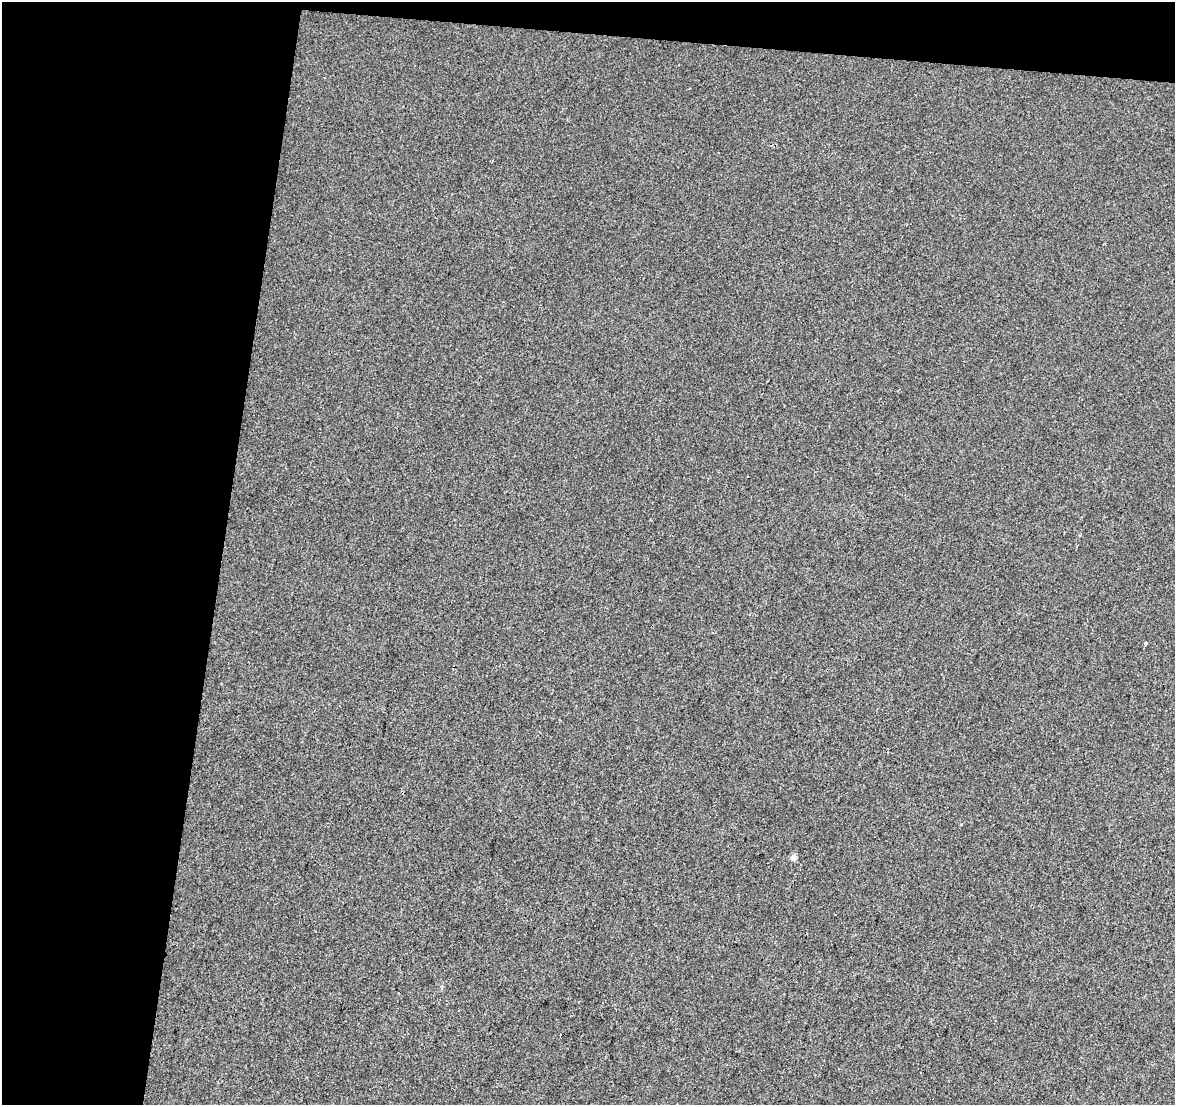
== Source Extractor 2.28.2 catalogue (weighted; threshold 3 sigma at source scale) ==
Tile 1 of 2 x 2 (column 1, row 1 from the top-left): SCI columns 1-1173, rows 1232-2334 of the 2346 x 2447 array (HDU 1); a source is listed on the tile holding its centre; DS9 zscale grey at full resolution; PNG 1177 x 1107 px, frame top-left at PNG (2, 2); no overlay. Shown black and unused: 22% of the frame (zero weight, under 2 of 3 exposures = <1% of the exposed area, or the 3 px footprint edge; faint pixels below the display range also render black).
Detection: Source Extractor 2.28.2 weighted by HDU 2 'WHT'; one run over the whole footprint, this tile lists its part. Background 8.48e-04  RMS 0.0083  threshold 0.0374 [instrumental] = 3 sigma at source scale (4.5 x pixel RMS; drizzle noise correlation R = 1.50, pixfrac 1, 0.0396/0.0396 arcsec/px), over >= 5 px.
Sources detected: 3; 1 cosmic-ray / hot-pixel residue — not listed; the other 2 listed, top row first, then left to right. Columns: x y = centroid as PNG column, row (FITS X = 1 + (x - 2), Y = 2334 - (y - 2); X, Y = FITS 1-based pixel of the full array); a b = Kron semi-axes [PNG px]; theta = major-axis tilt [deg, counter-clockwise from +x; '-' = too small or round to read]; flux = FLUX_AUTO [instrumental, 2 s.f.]
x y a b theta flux
1145 643 4 4 - 0.97
794 857 5 5 - 6.3